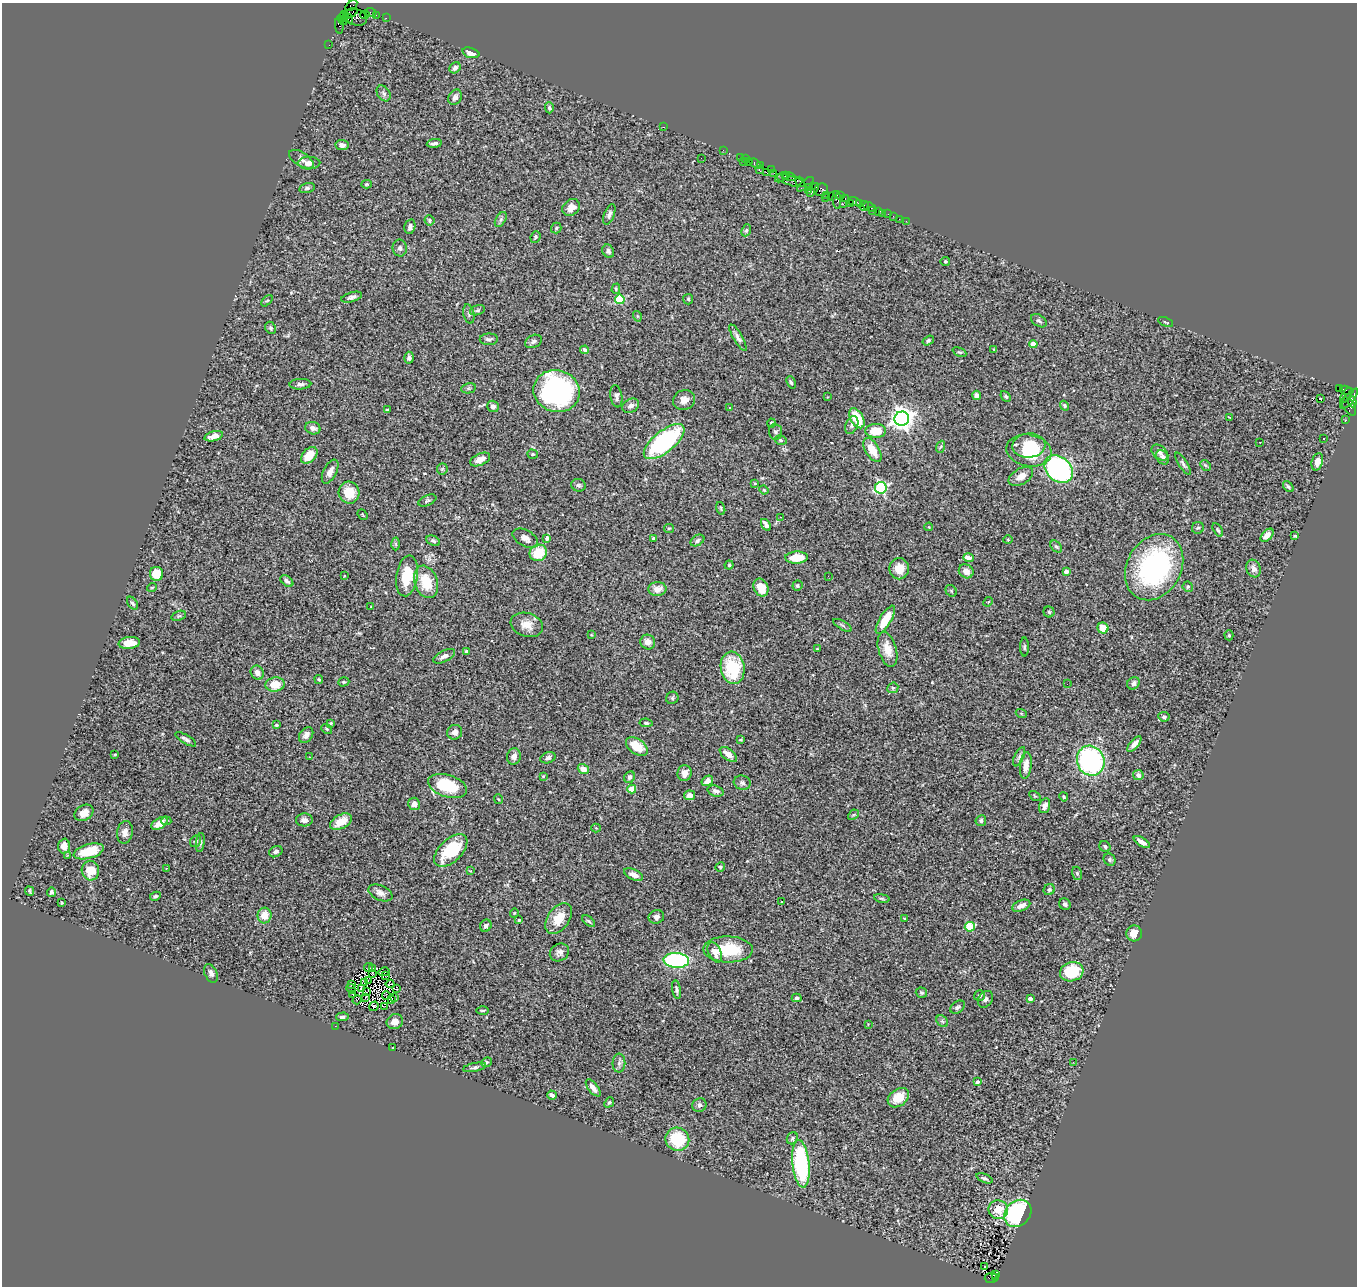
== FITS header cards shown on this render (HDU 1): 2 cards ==
NAXIS1  =                 1355
NAXIS2  =                 1284

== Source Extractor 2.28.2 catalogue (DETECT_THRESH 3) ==
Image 1355 x 1284 px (HDU 1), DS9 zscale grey, 1 PNG px = 1 image px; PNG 1359 x 1288 px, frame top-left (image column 1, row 1284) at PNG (2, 3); each listed source drawn as its Kron ellipse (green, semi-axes under 4 px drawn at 4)
Background 2.47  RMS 0.073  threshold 0.219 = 3 sigma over >= 5 px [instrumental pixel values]
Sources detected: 365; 2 with non-positive FLUX_AUTO (blend fragments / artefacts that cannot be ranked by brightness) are neither listed nor drawn; the other 363 listed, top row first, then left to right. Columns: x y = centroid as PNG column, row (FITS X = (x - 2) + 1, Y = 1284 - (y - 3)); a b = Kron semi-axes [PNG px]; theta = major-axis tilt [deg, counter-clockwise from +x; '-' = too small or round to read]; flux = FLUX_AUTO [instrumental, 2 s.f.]
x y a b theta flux
351 6 6 3 36 71
371 12 5 3 - 150
350 13 8 3 29 380
344 15 4 3 - 140
365 15 4 2 - 130
376 15 2 2 - 37
356 17 11 8 -21 950
342 18 4 3 - 170
349 18 5 3 - 390
386 18 2 2 - 58
343 21 4 3 - 310
339 25 8 3 -84 420
329 45 2 2 - 40
471 53 9 5 -16 32
455 68 6 5 - 19
384 93 8 6 -58 13
455 97 8 6 61 19
549 108 5 4 - 10
663 127 3 2 - 99
434 143 7 3 7 12
342 145 6 5 - 18
723 150 2 2 - 49
740 157 2 2 - 47
701 158 2 2 - 3.4
301 159 14 7 -32 23
746 159 2 2 - 110
743 162 2 2 - 250
749 162 3 2 - 86
309 163 11 6 1 27
755 164 6 3 -31 320
760 165 3 3 - 180
772 169 4 3 - 160
759 170 3 2 - 120
766 172 3 2 - 180
774 173 4 2 - 34
785 176 3 2 - 110
789 176 6 3 -18 290
781 177 7 3 29 150
791 181 15 5 -17 900
800 182 5 3 - 280
367 184 5 4 - 6.1
805 184 10 3 41 560
809 187 3 2 - 340
307 188 8 5 14 11
809 190 4 3 - 530
813 190 8 3 54 390
821 190 7 6 - 890
827 195 2 2 - 53
831 196 2 2 - 120
840 196 3 2 - 150
825 198 3 2 - 40
845 199 3 2 - 110
837 200 9 3 -86 430
854 201 6 3 -21 510
850 203 3 2 - 90
843 204 2 2 - 78
860 204 3 3 - 130
864 206 5 3 - 190
870 207 6 2 -24 120
571 208 9 7 43 42
873 211 3 2 - 27
879 211 3 3 - 200
883 213 3 2 - 29
609 214 11 5 69 14
888 214 2 2 - 24
893 216 2 2 - 18
501 219 8 5 59 10
899 219 2 2 - 23
430 220 5 5 - 9.7
906 221 2 2 - 15
410 227 7 5 76 14
556 228 5 5 - 7.7
746 230 6 4 67 7.4
535 237 6 5 - 8.7
400 248 8 7 - 15
608 251 7 5 -56 12
945 261 5 4 - 6.5
616 289 5 4 - 6.2
352 297 11 5 17 16
620 299 5 4 - 290
688 299 5 5 - 7.4
267 301 7 2 44 4.9
477 310 8 4 18 9
469 314 10 5 -77 11
637 316 5 3 - 4.9
1039 321 9 5 -34 9.7
1166 322 8 2 -23 4.4
271 328 6 5 - 9
738 338 15 4 -59 19
489 339 9 5 1 15
928 340 6 4 34 9.6
533 341 9 6 26 15
1033 344 4 4 - 67
994 349 3 2 - 3.4
585 350 4 4 - 22
959 352 7 4 -25 6.8
409 358 6 5 - 17
791 382 6 4 -69 8.6
300 384 11 5 3 15
469 388 7 5 12 8.8
1339 388 4 3 - 1400
1347 390 7 3 -18 110
557 391 23 21 -16 1100
976 395 5 4 - 20
1346 395 8 3 58 530
616 396 11 6 -81 17
1006 396 6 4 -49 7.8
827 397 2 2 - 2.7
1320 398 3 2 - 5.3
1349 399 12 4 50 850
684 400 11 10 - 35
1352 402 5 4 - 430
493 406 6 5 - 18
631 406 9 6 31 26
1065 406 5 4 - 9.8
1349 406 10 5 -57 400
729 407 3 3 - 13
387 410 4 3 - 8.1
1229 417 3 2 - 7.3
857 418 11 6 -60 120
902 419 7 7 - 4000
1346 420 2 2 - 37
771 423 4 4 - 14
852 425 9 6 68 16
313 428 8 6 -15 24
876 431 10 7 0 110
775 432 8 6 -83 14
214 436 9 4 14 33
1324 439 3 2 - 5.3
780 440 6 4 -16 8.6
664 442 25 10 39 630
1260 442 3 2 - 6.9
1029 445 16 12 4 130
940 447 6 4 69 6.7
872 450 13 7 -58 82
1029 451 23 16 -11 250
1160 452 9 6 -40 18
533 454 5 4 - 7.2
309 455 10 6 46 81
1163 457 8 6 -54 14
480 460 10 5 24 40
1317 462 9 5 75 33
1183 464 13 4 -58 13
1205 465 6 4 -44 7.3
442 469 6 5 - 8.1
1058 469 16 12 -41 970
330 472 13 6 63 37
1021 476 13 8 30 45
755 483 3 3 - 5.6
579 485 7 6 - 11
1288 487 6 4 -49 8.1
881 488 6 6 - 750
764 490 4 4 - 5.1
349 493 11 10 - 100
427 500 9 5 24 10
721 508 7 4 -72 6.5
363 515 6 3 -51 4.1
780 517 3 2 - 4.3
766 525 6 4 -57 34
929 527 4 3 - 3.2
669 528 5 4 - 6
1198 528 6 5 - 9.7
1218 530 7 4 -60 8.5
1267 535 8 4 47 29
1295 536 4 4 - 5.4
525 538 14 8 -30 29
547 538 4 3 - 20
653 539 3 3 - 13
1008 539 5 3 - 4.1
697 540 7 5 34 12
433 541 7 5 -25 9.6
396 544 6 4 -88 8.1
1056 547 7 5 -46 8.3
538 553 9 8 - 120
797 557 11 6 1 100
969 558 5 4 - 46
729 565 4 4 - 6.7
1154 567 35 27 60 810
899 569 10 9 - 77
1254 569 9 7 -69 20
966 571 7 6 - 37
1066 571 4 4 - 30
156 574 7 6 - 91
344 576 3 2 - 3.6
407 576 20 10 81 140
828 576 2 2 - 8.5
287 581 7 4 -38 13
426 582 17 11 -71 130
797 586 5 4 - 7.5
152 587 5 3 - 4.4
761 587 9 7 -67 68
1188 587 5 5 - 9
657 589 9 7 5 41
951 591 6 5 - 7.2
988 602 5 4 - 4.3
132 603 7 4 -56 10
371 607 3 3 - 4.6
1049 612 5 5 - 7.9
179 616 7 4 19 8.6
885 620 16 5 59 120
527 625 16 12 -17 57
842 625 10 3 -30 8.8
1103 628 5 5 - 57
591 635 4 3 - 3.7
1229 635 5 4 - 7.1
648 642 7 7 - 32
129 643 11 6 5 56
1024 647 9 3 90 7.3
817 649 4 2 - 3.6
887 649 18 9 -74 70
467 651 4 4 - 12
444 656 12 5 26 23
733 668 16 12 -82 260
257 673 7 6 - 31
319 679 4 4 - 5.6
344 682 5 4 - 6.7
1133 683 7 5 44 17
275 684 9 7 10 84
1067 684 2 2 - 5.6
893 688 6 5 - 8.6
672 698 6 6 - 9.8
1021 713 5 3 - 4.6
1164 717 6 4 -10 10
331 723 4 3 - 5.7
646 723 6 4 -8 8.4
276 725 3 3 - 10
327 729 6 4 -37 6.5
455 732 8 7 - 22
306 735 8 6 54 26
186 739 12 4 -31 15
741 740 4 3 - 4.5
1134 744 9 4 49 23
637 746 12 7 -34 100
728 754 10 5 -38 44
115 755 3 2 - 4.7
514 756 8 6 76 25
309 757 4 3 - 5
1019 757 10 4 64 12
548 758 8 5 20 14
1091 761 15 13 -66 820
1026 766 13 6 84 50
583 769 6 4 -39 44
684 773 8 7 - 35
1138 775 5 5 - 23
543 776 4 3 - 4.4
630 777 6 5 - 14
707 781 6 4 33 28
742 783 8 7 - 16
447 786 20 11 -17 230
632 789 4 4 - 86
716 791 8 5 -19 20
689 795 5 5 - 33
1035 796 6 4 -34 5
1064 797 4 3 - 5.5
498 799 5 3 - 4.6
414 804 6 6 - 20
1045 806 7 5 74 29
84 813 10 7 32 37
853 815 6 4 43 7.3
304 820 8 6 5 23
166 821 5 4 - 8.2
981 821 5 5 - 15
341 822 12 7 28 73
159 823 9 5 33 37
596 828 4 4 - 4
125 832 11 8 80 30
196 841 6 5 - 9.8
1142 842 9 4 -32 29
200 843 10 4 82 10
64 846 7 6 - 42
1105 847 6 5 - 11
89 851 15 7 16 100
451 851 20 11 44 240
276 852 7 5 27 15
68 855 2 2 - 35
1110 860 6 5 - 9.5
720 867 5 4 - 7.5
166 869 3 2 - 10
471 870 3 2 - 11
90 871 10 8 -77 76
1077 873 7 5 -73 8.1
634 875 10 5 -24 28
1049 890 6 5 - 11
30 891 5 3 - 6.9
52 892 4 4 - 15
380 893 12 7 -25 26
155 896 5 4 - 8.2
882 898 8 4 -9 7.7
782 901 3 2 - 6.1
62 903 3 3 - 4.2
1065 904 6 5 - 12
1021 906 9 5 22 27
514 913 4 3 - 3.4
264 916 8 7 - 65
656 917 8 6 20 17
558 918 17 10 55 90
904 918 3 2 - 4.3
519 920 3 3 - 6.5
589 921 7 4 -37 8.3
486 926 6 5 - 15
970 927 5 4 - 210
1134 933 8 7 - 45
728 949 24 13 -1 220
559 952 10 8 33 21
715 952 11 6 -65 50
676 960 13 7 -3 610
368 967 5 2 - 5.8
373 968 2 2 - 0.4
384 972 5 3 - 1
1072 972 12 9 16 220
211 973 10 6 -67 19
372 973 2 2 - 4.4
385 976 3 2 - 3.8
368 981 2 2 - 4
364 982 3 2 - 1.1
390 984 4 2 - 0.36
351 985 4 2 - 0.78
362 988 4 2 - 2.3
351 989 5 2 - 2.8
396 989 3 2 - 3.9
676 990 9 4 -80 12
366 992 3 2 - 7.6
921 993 6 5 - 7.2
353 995 3 2 - 6.5
386 995 4 2 - 1
979 996 5 5 - 10
366 997 2 2 - 3.7
395 998 4 2 - 8.9
797 998 5 4 - 8
391 999 3 2 - 6.1
985 999 9 7 55 15
1030 999 4 3 - 28
357 1000 5 2 - 3.4
374 1006 5 2 - 0.22
385 1007 2 2 - 2.1
958 1007 8 5 36 11
483 1010 6 2 0 6.5
342 1017 6 4 4 14
942 1021 6 5 - 9.1
395 1022 8 7 - 33
868 1024 2 2 - 2.5
335 1026 2 2 - 21
393 1048 3 2 - 2.9
486 1062 6 4 22 7.3
1073 1062 2 2 - 10
619 1063 9 6 88 16
475 1067 12 4 11 13
977 1082 4 3 - 12
593 1088 10 5 -52 30
552 1095 5 3 - 16
898 1098 12 8 37 81
609 1102 5 4 - 7.9
699 1105 7 6 - 18
792 1138 6 5 - 9.6
677 1139 12 11 - 210
801 1164 24 8 -84 550
985 1178 8 4 -24 9.7
998 1210 10 9 - 67
1018 1213 15 12 46 500
984 1267 3 2 - 12
996 1274 3 2 - 190
991 1278 6 5 - 550
996 1278 3 2 - 210
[2 non-positive-flux detections neither listed nor drawn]